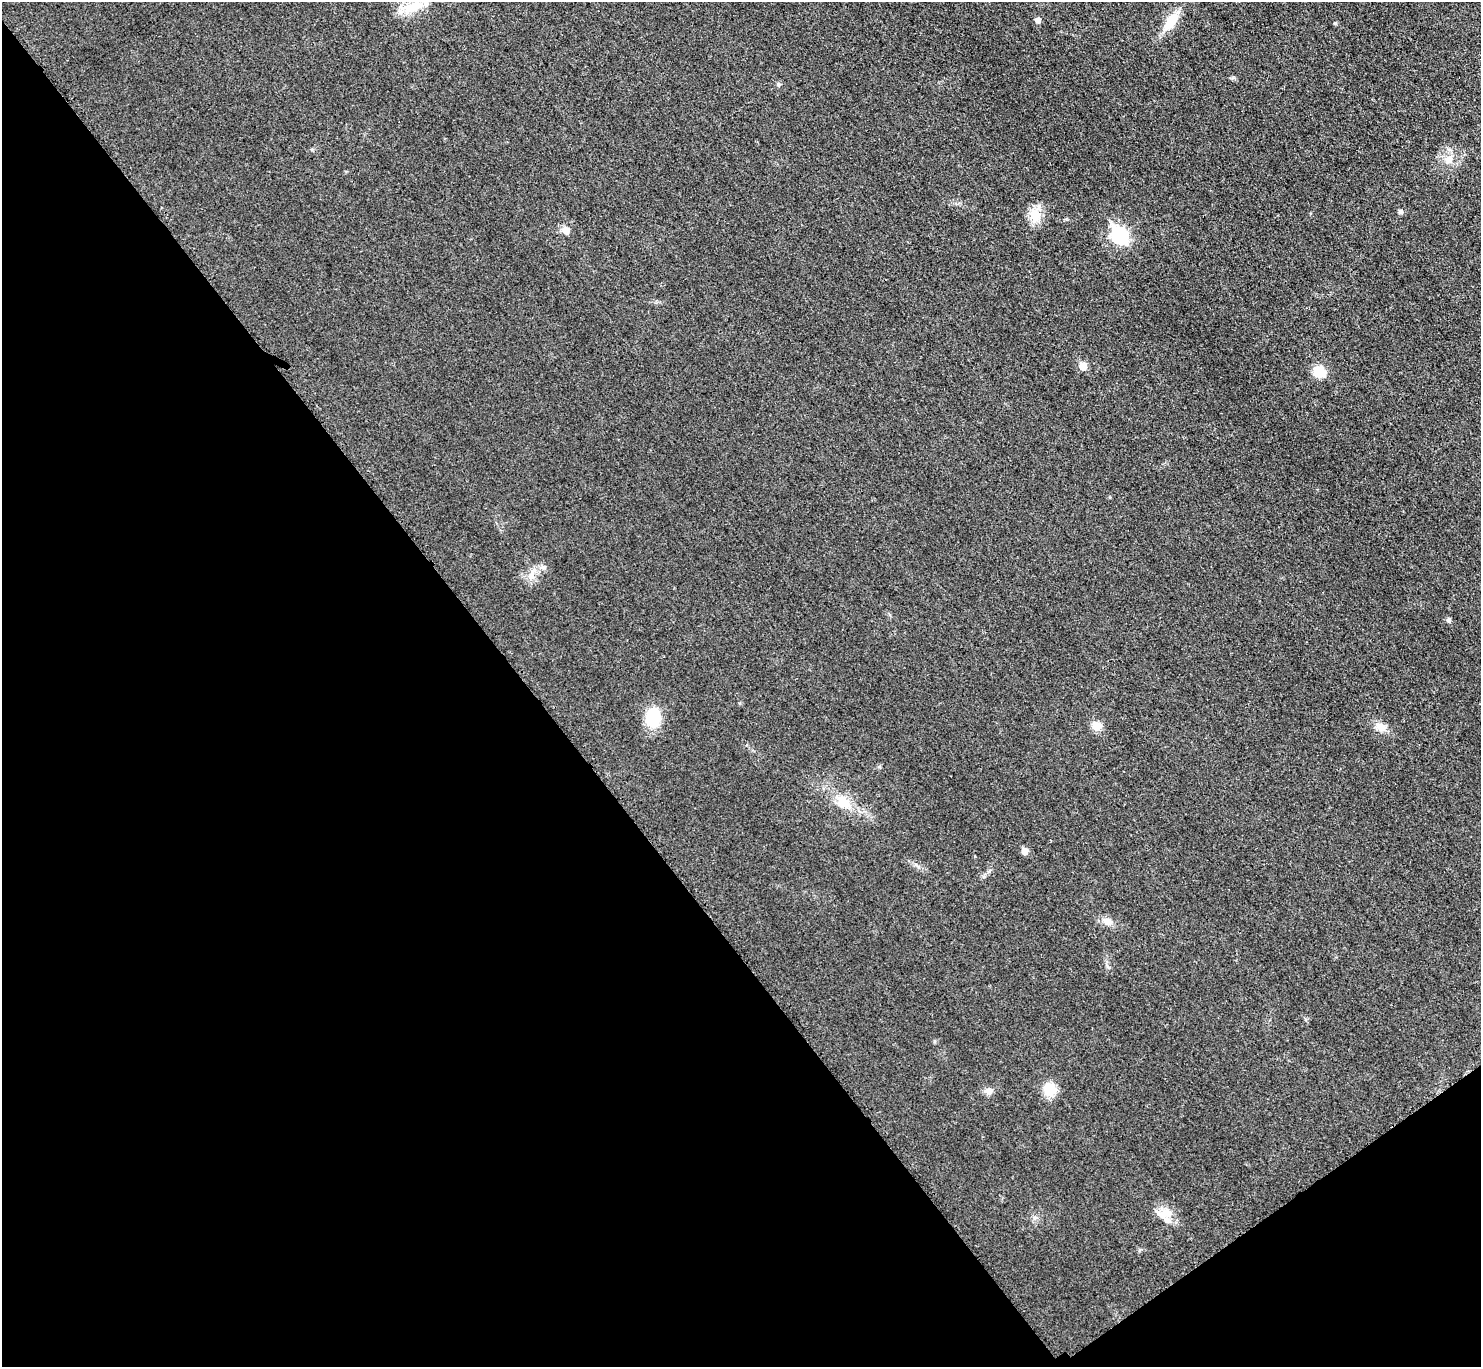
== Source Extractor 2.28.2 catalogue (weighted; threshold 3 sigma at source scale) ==
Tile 14 of 4 x 4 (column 2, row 4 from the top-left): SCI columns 1489-2967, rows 168-1532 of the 5943 x 5938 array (HDU 1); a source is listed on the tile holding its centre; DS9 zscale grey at full resolution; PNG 1483 x 1369 px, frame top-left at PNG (2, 2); no overlay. Shown black and unused: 39% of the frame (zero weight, under 3 of 4 exposures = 1% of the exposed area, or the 3 px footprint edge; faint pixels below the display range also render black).
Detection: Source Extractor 2.28.2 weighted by HDU 2 'WHT'; one run over the whole footprint, this tile lists its part. Background 0.0435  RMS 0.0066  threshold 0.0298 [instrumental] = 3 sigma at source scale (4.5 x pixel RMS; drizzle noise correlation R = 1.50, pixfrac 1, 0.05/0.05 arcsec/px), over >= 5 px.
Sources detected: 23; all 23 listed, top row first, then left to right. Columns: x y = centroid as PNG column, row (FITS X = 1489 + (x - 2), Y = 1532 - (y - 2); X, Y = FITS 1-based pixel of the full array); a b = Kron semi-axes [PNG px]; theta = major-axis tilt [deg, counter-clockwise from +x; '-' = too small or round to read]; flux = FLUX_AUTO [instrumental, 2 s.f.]
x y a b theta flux
414 6 29 12 17 15
1038 20 5 5 - 3.5
1171 21 21 11 54 15
1335 23 5 4 - 0.73
778 84 6 4 -47 0.95
1448 159 11 10 - 5.8
1400 212 5 5 - 2.1
1035 216 18 15 -85 11
566 230 11 8 -20 3.4
1119 235 8 7 - 150
1083 366 6 5 - 12
1319 372 11 10 - 14
531 575 12 7 64 4.2
1448 620 6 5 - 1.7
653 718 20 15 83 23
1097 726 10 9 - 7
1381 727 14 10 -37 6.3
843 802 20 15 -49 12
1024 851 5 5 - 6.6
1107 921 11 8 -12 4.1
1050 1089 12 11 - 16
988 1091 10 9 - 3.2
1162 1215 19 13 -16 9.1
Unlisted compact peaks at least as high as the median listed source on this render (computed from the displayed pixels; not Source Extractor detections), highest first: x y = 934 1041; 312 150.